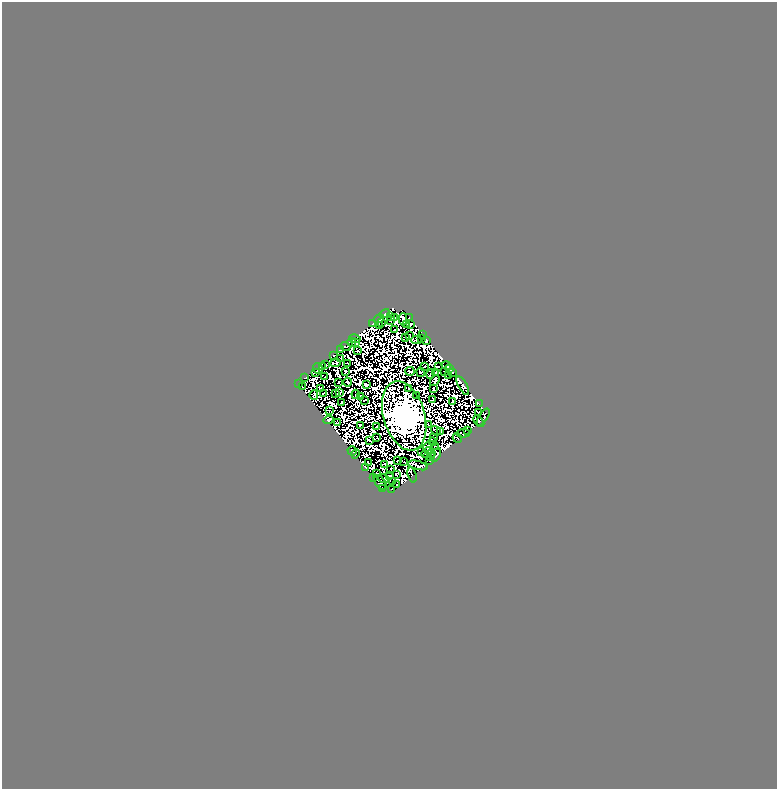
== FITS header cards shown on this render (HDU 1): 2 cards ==
NAXIS1  =                  775
NAXIS2  =                  787

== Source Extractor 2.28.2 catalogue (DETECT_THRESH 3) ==
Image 775 x 787 px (HDU 1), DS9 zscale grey, 1 PNG px = 1 image px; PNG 779 x 791 px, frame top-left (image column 1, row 787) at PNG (2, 2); each listed source drawn as its Kron ellipse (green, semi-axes under 4 px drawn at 4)
Background 0.0463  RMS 1.5e-05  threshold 4.45e-05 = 3 sigma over >= 5 px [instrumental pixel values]
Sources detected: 223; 107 with non-positive FLUX_AUTO (blend fragments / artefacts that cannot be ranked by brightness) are neither listed nor drawn; the other 116 listed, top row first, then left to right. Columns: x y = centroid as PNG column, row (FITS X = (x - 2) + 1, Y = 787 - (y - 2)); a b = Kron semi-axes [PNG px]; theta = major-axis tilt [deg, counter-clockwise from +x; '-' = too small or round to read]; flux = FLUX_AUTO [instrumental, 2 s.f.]
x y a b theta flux
385 314 5 2 - 0.14
391 316 2 2 - 1.5
395 318 3 2 - 0.27
409 318 3 2 - 1.4
379 319 5 3 - 2.8
403 319 6 3 -89 0.94
391 321 2 2 - 0.98
382 323 2 2 - 2
373 324 3 2 - 2
407 324 4 2 - 0.98
410 324 3 3 - 2.4
379 325 3 2 - 0.57
395 330 3 2 - 0.49
409 335 2 2 - 0.84
423 335 2 2 - 0.23
406 337 3 2 - 0.68
355 339 6 2 -12 0.34
421 339 2 2 - 0.76
417 340 5 2 - 0.25
426 340 3 2 - 1.1
351 342 4 2 - 1.2
356 343 3 2 - 1.5
345 346 5 2 - 3
341 350 3 3 - 1.9
357 351 2 2 - 0.62
333 355 3 2 - 1
341 359 3 2 - 0.57
336 363 5 3 - 1.8
347 364 3 2 - 1.4
326 365 2 2 - 0.71
446 365 4 3 - 2.8
425 366 3 2 - 0.74
322 367 2 2 - 1.4
438 367 3 2 - 0.0014
318 369 5 5 - 3.5
449 369 3 3 - 2.1
346 371 3 2 - 0.59
410 371 4 3 - 0.14
421 372 4 2 - 0.75
445 372 4 2 - 2.4
453 372 3 2 - 0.63
315 373 2 2 - 0.41
435 373 2 2 - 1.1
430 374 5 2 - 1.5
449 375 4 2 - 0.15
325 376 2 2 - 0.32
305 377 3 2 - 0.86
435 380 6 3 55 1.4
338 382 3 2 - 0.89
347 382 4 2 - 3.1
298 383 3 3 - 3.6
366 385 4 3 - 1.3
463 386 10 4 -60 1.5
302 387 3 3 - 0.93
320 388 3 2 - 0.58
409 388 4 3 - 1.3
434 389 3 2 - 0.4
340 392 4 2 - 0.0076
336 393 4 2 - 0.55
323 394 3 2 - 0.75
356 394 4 2 - 0.35
314 395 5 2 - 0.32
361 396 2 2 - 1.3
417 396 4 2 - 2
433 399 3 2 - 0.47
364 400 3 2 - 0.85
453 401 3 2 - 1.3
341 403 3 2 - 1.4
479 403 3 2 - 0.16
329 411 2 2 - 1.1
478 412 4 3 - 0.66
404 416 35 20 -74 10000
483 417 9 3 58 2.2
328 420 5 3 - 2.3
479 421 7 2 -49 6.7
338 423 3 2 - 0.7
360 425 3 2 - 1.1
429 425 2 2 - 0.4
376 427 3 2 - 1.5
468 430 4 2 - 0.84
436 431 5 3 - 0.089
441 431 4 3 - 0.82
463 433 7 4 3 1.9
377 437 3 2 - 0.76
434 437 3 2 - 1.2
457 438 5 2 - 1.1
369 440 3 2 - 0.58
433 442 4 3 - 0.12
435 446 3 2 - 0.36
427 447 5 3 - 0.023
352 451 5 2 - 0.29
422 452 3 2 - 0.23
427 453 6 3 45 0.77
432 453 2 2 - 0.57
355 454 5 2 - 1.1
436 455 7 4 62 0.22
430 457 2 2 - 0.54
430 460 3 2 - 1.4
397 461 2 2 - 0.4
404 462 4 2 - 1.4
368 463 3 2 - 1.2
385 464 3 2 - 0.75
418 465 10 3 -14 2.2
366 467 3 2 - 1.8
391 469 3 2 - 0.66
377 474 3 2 - 1.2
396 474 3 2 - 1.1
412 475 7 2 -74 2.1
389 476 2 2 - 0.91
374 478 2 2 - 0.21
383 478 6 2 -17 0.87
380 482 9 5 -52 0.37
392 482 2 2 - 0.3
396 485 3 2 - 1
383 488 3 2 - 0.4
392 489 3 2 - 0.5
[107 non-positive-flux detections neither listed nor drawn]